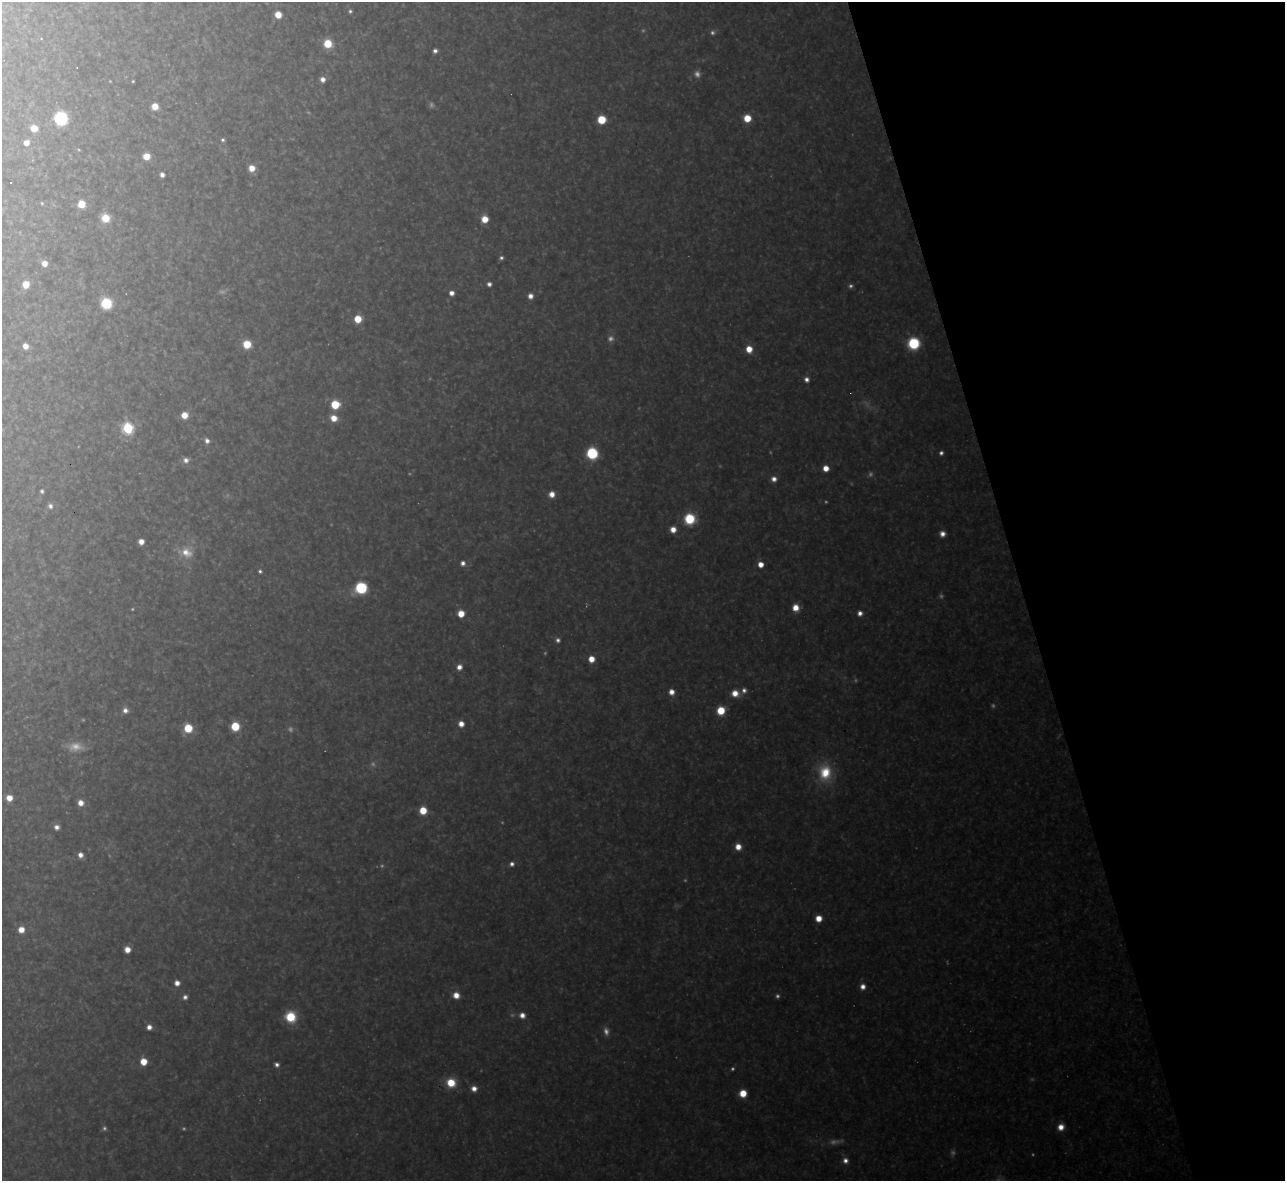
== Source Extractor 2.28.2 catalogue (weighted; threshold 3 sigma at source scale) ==
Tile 12 of 4 x 4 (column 4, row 3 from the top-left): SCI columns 3851-5133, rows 1320-2498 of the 5133 x 5115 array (HDU 1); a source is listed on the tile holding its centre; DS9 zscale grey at full resolution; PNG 1287 x 1183 px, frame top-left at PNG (2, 2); no overlay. Shown black and unused: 21% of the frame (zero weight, under 3 of 4 exposures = <1% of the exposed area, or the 3 px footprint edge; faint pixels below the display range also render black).
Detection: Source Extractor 2.28.2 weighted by HDU 2 'WHT'; one run over the whole footprint, this tile lists its part. Background 0.348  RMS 0.02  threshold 0.0884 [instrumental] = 3 sigma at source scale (4.5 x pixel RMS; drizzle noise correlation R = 1.50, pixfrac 1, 0.05/0.05 arcsec/px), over >= 5 px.
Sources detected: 127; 33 too faint to see at this stretch — not listed; the other 94 listed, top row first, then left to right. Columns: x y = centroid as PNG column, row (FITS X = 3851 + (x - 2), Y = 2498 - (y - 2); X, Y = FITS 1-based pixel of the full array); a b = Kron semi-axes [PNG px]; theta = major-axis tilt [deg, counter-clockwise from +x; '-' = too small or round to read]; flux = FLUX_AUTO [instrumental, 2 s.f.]
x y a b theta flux
350 11 4 4 - 4.5
278 15 6 6 - 32
328 44 7 6 - 69
435 51 4 4 - 8.2
323 79 6 5 - 13
133 81 3 3 - 2.2
155 106 6 6 - 29
61 118 7 7 - 330
747 118 6 6 - 49
601 120 6 6 - 71
34 128 6 6 - 35
223 140 5 5 - 4.7
26 143 5 5 - 20
146 156 6 6 - 36
252 168 6 6 - 27
162 175 5 4 - 9.7
42 203 4 3 - 2.3
81 204 6 6 - 42
105 218 8 8 - 46
485 219 6 6 - 37
501 258 5 4 - 5.1
44 263 6 5 - 19
26 284 6 6 - 41
489 284 4 4 - 8.7
452 293 5 5 - 15
530 296 5 5 - 15
106 303 8 7 - 130
358 319 6 5 - 52
914 343 8 8 - 160
247 344 6 6 - 65
25 346 5 5 - 19
749 349 7 6 - 32
806 379 6 6 - 11
335 404 7 6 - 72
184 415 6 6 - 31
334 418 7 7 - 28
128 428 6 6 - 260
207 441 6 6 - 11
592 453 9 9 - 120
941 453 5 4 - 6.6
186 460 7 6 - 12
826 468 5 5 - 26
774 479 6 6 - 13
42 491 5 4 - 5.2
552 494 6 6 - 20
50 506 8 6 -65 9.1
690 519 10 9 - 88
673 529 6 6 - 22
942 534 6 6 - 14
141 542 5 5 - 18
186 552 21 16 -9 46
463 563 6 6 - 9.7
761 564 5 4 - 26
260 571 4 4 - 5
361 588 10 9 - 120
795 608 7 7 - 27
860 613 6 5 - 12
461 614 6 6 - 36
558 640 6 6 - 7.5
591 659 6 5 - 28
459 667 7 6 - 15
744 690 7 6 - 9.6
671 692 6 6 - 18
735 693 8 7 - 28
125 710 7 6 - 12
721 710 6 6 - 63
461 724 5 5 - 20
235 726 6 6 - 89
188 728 7 6 - 74
825 772 22 16 -87 81
9 798 6 6 - 25
81 803 6 6 - 20
423 810 6 6 - 50
57 827 6 6 - 11
738 847 6 6 - 24
80 855 6 5 - 14
512 864 6 6 - 8.5
818 918 5 5 - 31
21 930 6 5 - 28
127 949 5 5 - 23
177 983 5 5 - 16
863 987 7 6 - 15
456 995 7 6 - 24
185 997 6 6 - 8.4
522 1015 7 7 - 16
291 1017 9 8 - 87
149 1027 5 5 - 14
143 1062 6 6 - 38
277 1064 5 4 - 8
451 1083 9 8 - 57
474 1089 6 6 - 16
743 1093 6 6 - 45
1061 1127 7 7 - 22
845 1160 7 7 - 12